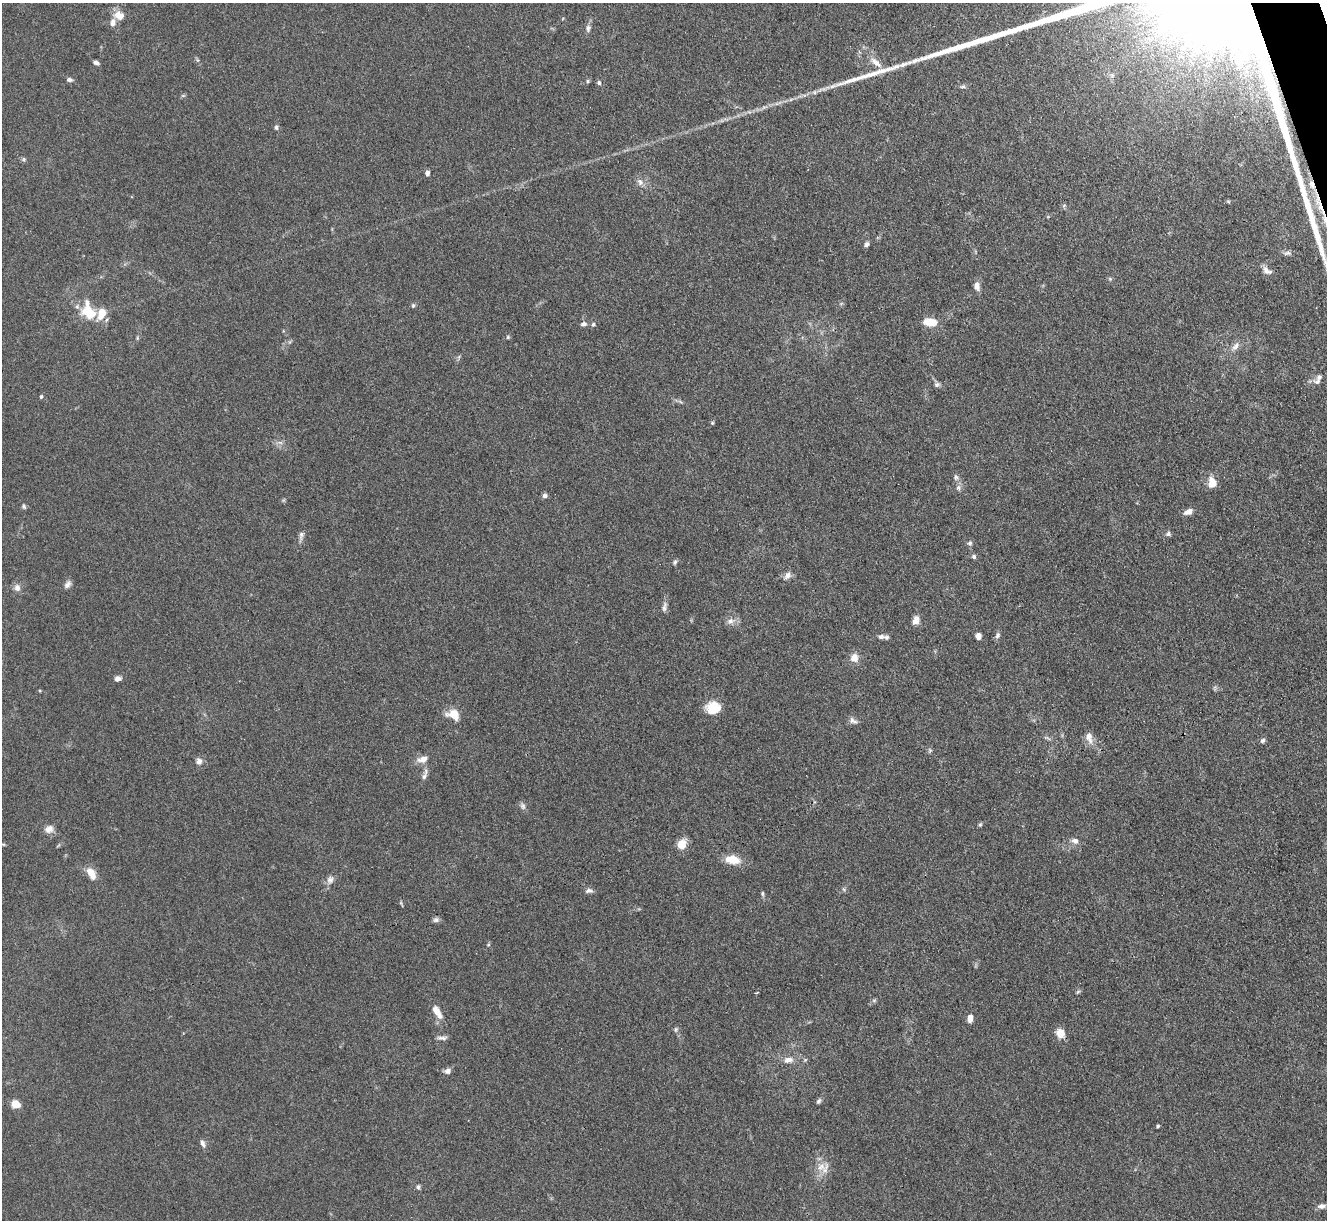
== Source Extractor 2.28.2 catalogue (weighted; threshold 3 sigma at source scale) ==
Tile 10 of 4 x 4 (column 2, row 3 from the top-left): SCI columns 1334-2658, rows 1494-2711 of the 5316 x 5299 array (HDU 1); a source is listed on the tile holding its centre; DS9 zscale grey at full resolution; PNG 1329 x 1222 px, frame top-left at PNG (2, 3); no overlay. Shown black and unused: <1% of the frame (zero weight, under 3 of 4 exposures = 1% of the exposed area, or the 3 px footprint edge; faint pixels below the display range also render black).
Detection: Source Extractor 2.28.2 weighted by HDU 2 'WHT'; one run over the whole footprint, this tile lists its part. Background 0.111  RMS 0.0067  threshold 0.0302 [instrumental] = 3 sigma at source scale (4.5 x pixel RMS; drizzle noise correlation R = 1.50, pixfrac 1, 0.05/0.05 arcsec/px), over >= 5 px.
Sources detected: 102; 1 too faint to see at this stretch — not listed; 6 inside a brighter listed object's ellipse — not listed separately; the other 95 listed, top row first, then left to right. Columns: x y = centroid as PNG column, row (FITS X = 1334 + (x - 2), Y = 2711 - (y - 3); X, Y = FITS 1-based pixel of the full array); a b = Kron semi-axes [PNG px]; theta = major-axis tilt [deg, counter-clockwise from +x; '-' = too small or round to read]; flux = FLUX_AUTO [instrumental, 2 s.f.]
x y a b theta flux
119 15 13 11 -17 6.7
588 28 10 6 85 2.5
876 62 19 7 -40 6
96 63 7 4 -12 1.9
69 80 8 5 -6 1.8
588 81 5 5 - 0.88
599 83 5 5 - 1.6
963 87 8 4 8 1.2
276 127 6 5 - 1.6
24 159 7 5 -71 1.2
427 173 6 5 - 2.5
640 182 10 8 -62 3.3
1228 201 6 4 -19 0.87
1064 205 6 4 3 1
1320 206 29 7 -64 14
866 244 7 5 56 1.9
1287 253 11 6 5 2
1267 270 14 7 -36 3.6
1110 279 5 5 - 1
977 286 9 6 -84 4.5
413 305 6 5 - 1.2
88 311 23 15 -63 20
930 322 16 8 -5 10
584 324 8 6 12 2.2
593 324 6 5 - 1.3
508 337 5 4 - 0.92
1235 346 15 7 51 4.1
1317 381 10 7 -7 2.9
937 384 8 6 12 1.7
41 396 5 4 - 1
712 423 5 4 - 0.81
280 442 7 4 -19 1.5
956 477 9 7 -69 2.2
1212 483 11 9 -86 8.3
958 487 8 6 90 2.1
544 496 6 6 - 1.8
24 507 6 5 - 1.3
1188 512 10 6 21 4.3
1168 534 7 6 - 1.7
301 535 13 6 72 2.6
970 543 7 6 - 1.7
974 557 6 5 - 1.4
675 562 7 5 66 1.4
787 576 12 8 49 3.3
67 584 11 7 55 2.7
17 588 10 8 -88 3.5
664 607 15 5 78 2.7
916 620 12 8 67 4
730 621 12 8 21 3.8
997 635 9 6 67 1.9
978 636 5 5 - 4.6
881 637 9 6 3 2.5
854 657 11 10 - 5.7
118 679 7 6 - 3.2
713 708 16 14 7 14
453 714 14 11 -21 10
853 721 12 7 -27 2.7
1089 737 15 9 -75 5.6
1262 741 6 5 - 1.7
930 750 6 5 - 1.2
423 759 14 8 12 5.3
199 761 10 8 -72 2.9
424 776 12 6 72 2.6
523 806 10 7 -63 2.2
980 825 5 5 - 0.91
49 829 12 9 24 4.2
1075 841 10 8 -19 3.1
3 844 6 3 -18 0.66
682 844 11 10 - 8.2
732 860 19 10 -9 11
91 873 15 8 -59 8
330 880 11 9 68 3.5
843 889 6 4 -69 0.95
589 891 10 6 2 2.3
762 893 7 4 -85 1.1
401 903 9 3 -61 0.9
436 920 9 6 18 1.9
488 945 5 4 - 0.78
757 992 3 3 - 0.84
1078 992 6 4 31 0.99
874 1000 7 4 19 1.1
437 1012 18 7 -57 7.4
970 1018 8 5 78 5.1
676 1029 8 6 75 1.4
1060 1033 11 9 -67 7.9
442 1038 14 5 0 2.3
788 1060 14 8 9 4.9
447 1071 8 7 - 2.7
819 1101 7 5 59 1.5
15 1104 9 8 - 7.7
1158 1126 3 3 - 1
203 1143 10 6 -68 2.3
821 1167 13 11 38 7.4
418 1187 7 5 90 1.4
1322 1206 11 7 7 2.9
Overlapping masked pixels (flux is a lower limit): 1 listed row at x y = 1320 206